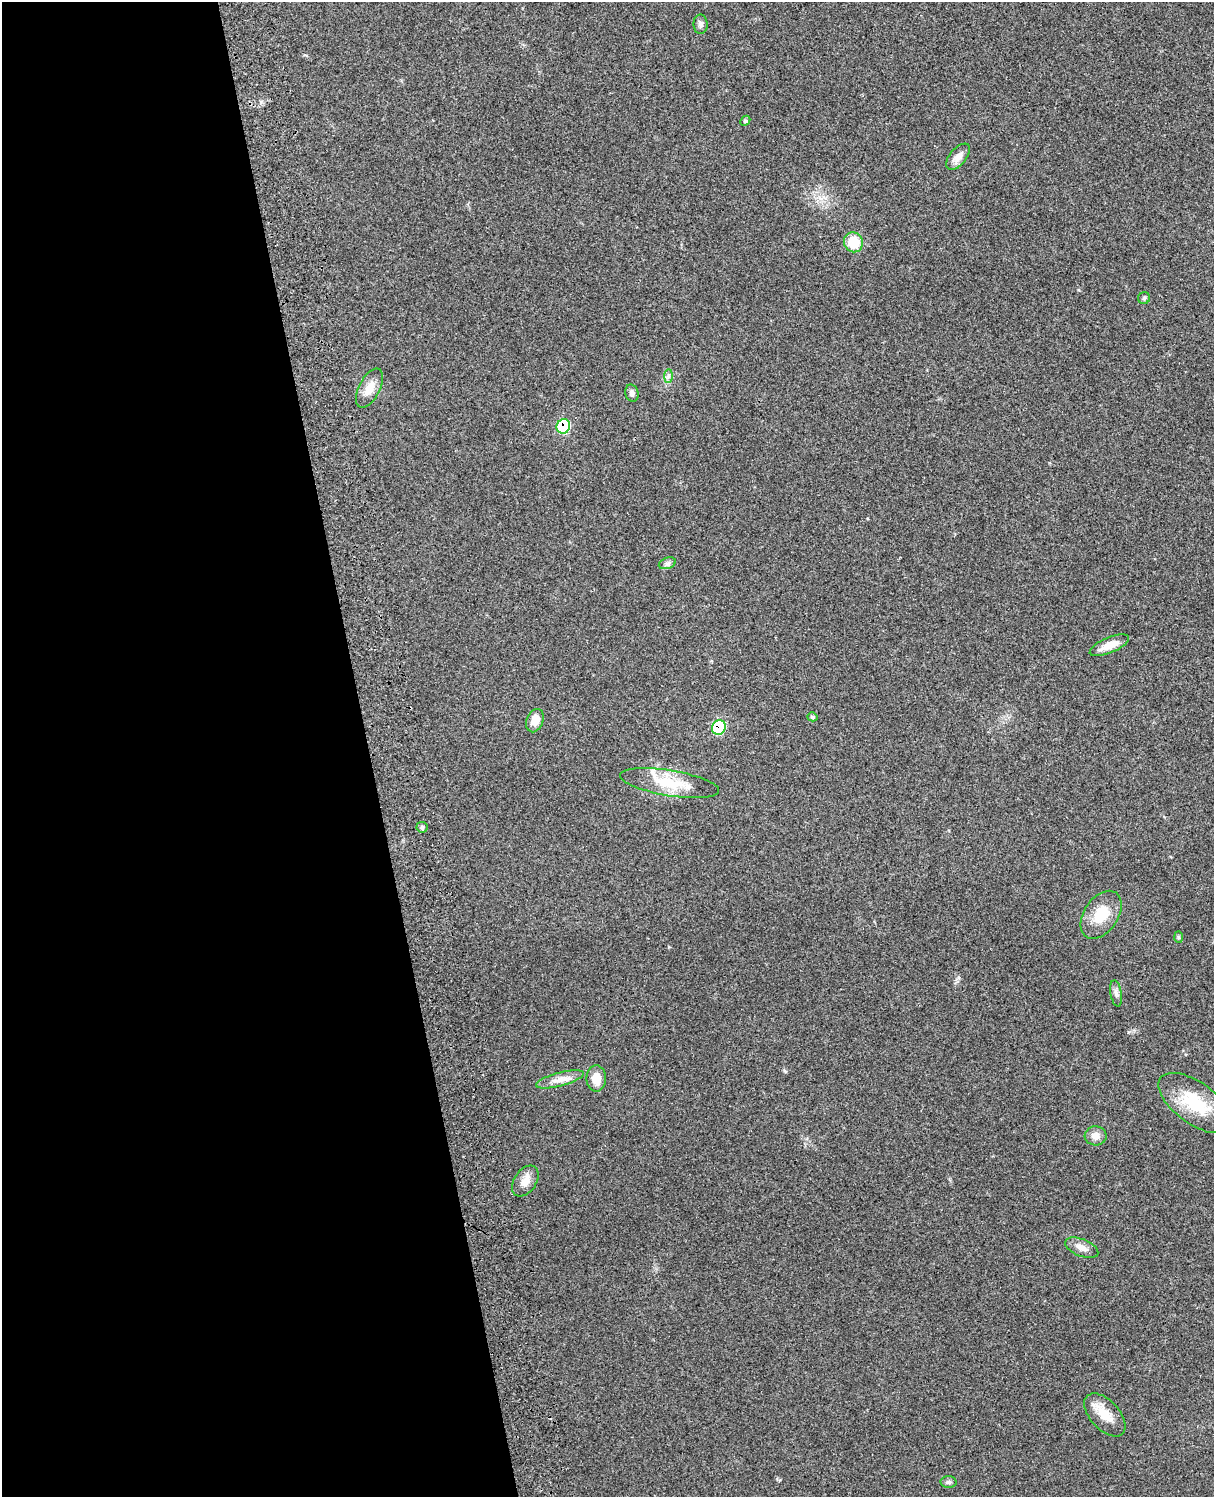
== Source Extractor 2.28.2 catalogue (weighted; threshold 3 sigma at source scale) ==
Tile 5 of 4 x 3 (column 1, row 2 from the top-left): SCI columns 121-1332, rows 1661-3155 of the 5089 x 4925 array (HDU 1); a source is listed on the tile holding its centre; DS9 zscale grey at full resolution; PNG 1216 x 1499 px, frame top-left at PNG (2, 2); each listed source drawn as its Kron ellipse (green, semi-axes under 4 px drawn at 4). Shown black and unused: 30% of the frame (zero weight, under 3 of 4 exposures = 6% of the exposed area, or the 3 px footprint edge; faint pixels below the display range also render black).
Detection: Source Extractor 2.28.2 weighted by HDU 2 'WHT'; one run over the whole footprint, this tile lists its part. Background 0.265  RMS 0.009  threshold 0.0405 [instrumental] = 3 sigma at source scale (4.5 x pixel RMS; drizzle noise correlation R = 1.50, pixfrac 1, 0.05/0.05 arcsec/px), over >= 5 px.
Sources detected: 28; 1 inside a brighter listed object's ellipse — not listed separately; the other 27 listed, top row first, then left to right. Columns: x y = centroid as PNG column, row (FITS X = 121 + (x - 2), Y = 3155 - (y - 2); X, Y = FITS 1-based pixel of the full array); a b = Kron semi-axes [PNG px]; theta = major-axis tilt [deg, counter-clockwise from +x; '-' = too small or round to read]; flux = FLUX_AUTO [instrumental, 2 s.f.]
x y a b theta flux
701 24 10 7 -89 3.4
745 121 6 4 43 1.1
958 157 16 8 50 6.8
853 242 10 9 - 22
1144 298 6 6 - 1.6
669 376 7 4 89 2.1
369 388 21 10 63 11
632 393 9 6 -75 3.5
563 426 7 6 - 50
667 563 9 5 19 2.6
1109 645 21 7 23 11
812 717 5 4 - 1.7
535 721 12 8 68 10
719 728 7 6 - 52
670 783 50 13 -9 31
422 827 5 5 - 1.5
1101 915 26 17 56 24
1178 937 6 4 -88 1.1
1116 993 13 5 -80 3.3
596 1078 13 9 89 12
560 1079 24 7 15 8.5
1195 1103 43 20 -36 46
1096 1136 11 9 -2 6.6
525 1181 17 11 56 8.9
1082 1248 17 8 -22 7.3
1105 1415 26 14 -47 17
948 1482 8 6 -2 2.2
Overlapping masked pixels (flux is a lower limit): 2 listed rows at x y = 563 426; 719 728